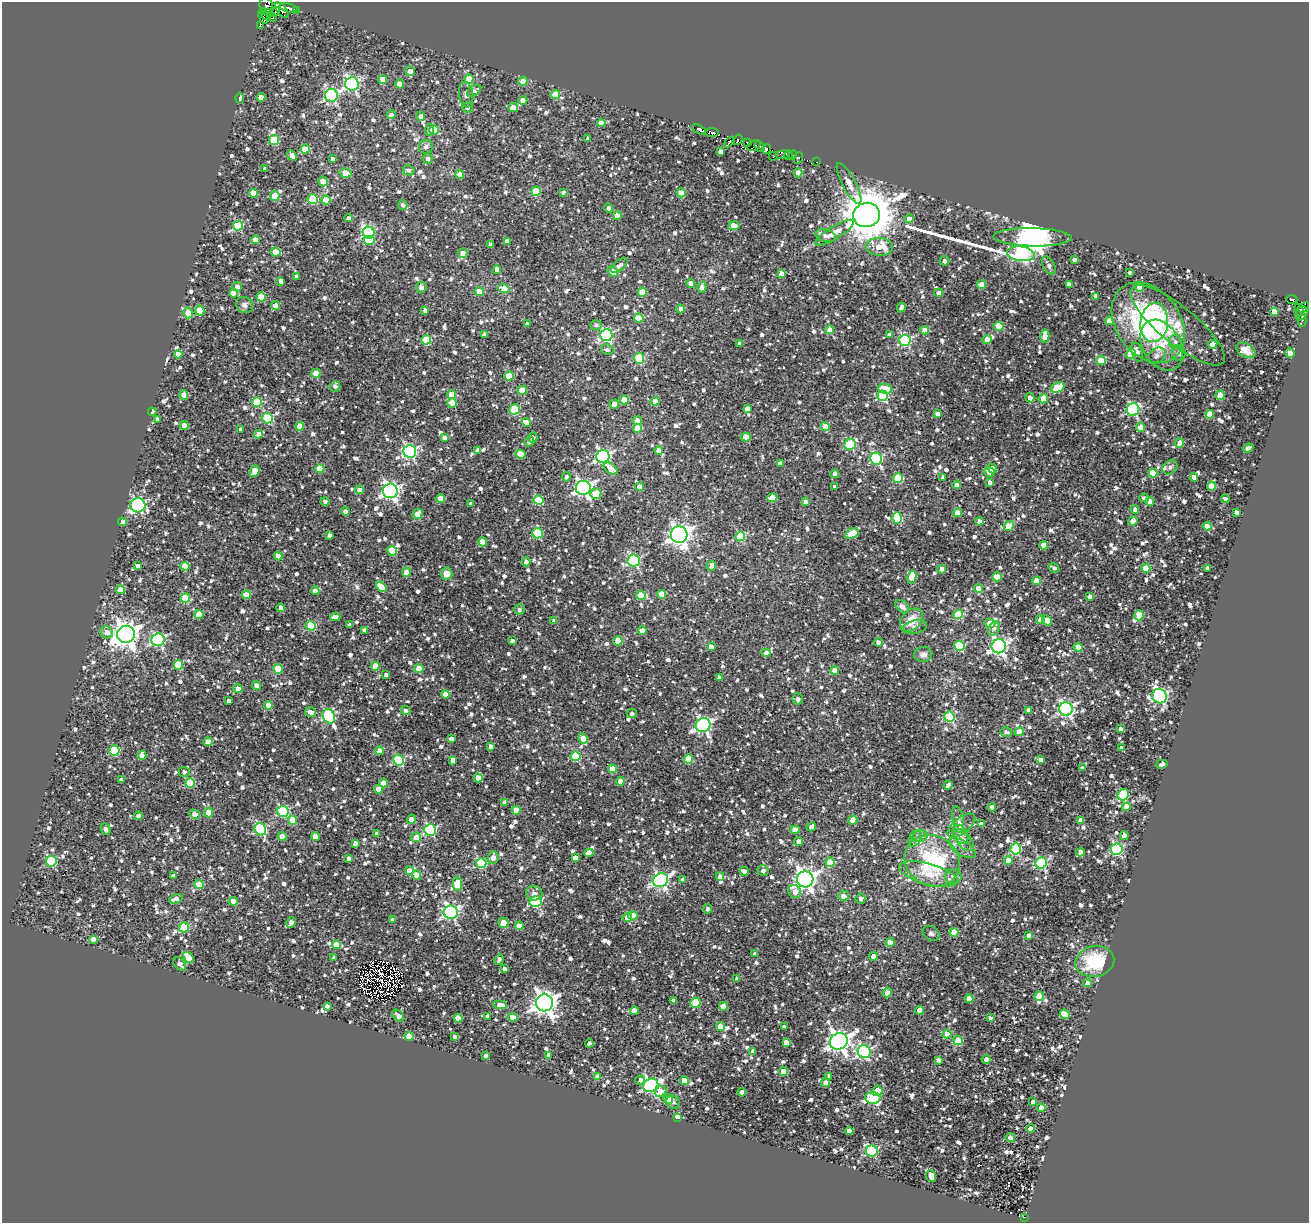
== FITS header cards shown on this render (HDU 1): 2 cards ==
NAXIS1  =                 1307
NAXIS2  =                 1221

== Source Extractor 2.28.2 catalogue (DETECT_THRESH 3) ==
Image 1307 x 1221 px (HDU 1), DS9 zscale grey, 1 PNG px = 1 image px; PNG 1311 x 1225 px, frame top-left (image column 1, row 1221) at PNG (2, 2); each listed source drawn as its Kron ellipse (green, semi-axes under 4 px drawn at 4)
Background 0.907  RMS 0.71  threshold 2.12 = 3 sigma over >= 5 px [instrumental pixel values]
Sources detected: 1546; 6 with non-positive FLUX_AUTO (blend fragments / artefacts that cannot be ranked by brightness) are neither listed nor drawn; of the other 1540, the 500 brightest by FLUX_AUTO listed and drawn (1040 fainter detections omitted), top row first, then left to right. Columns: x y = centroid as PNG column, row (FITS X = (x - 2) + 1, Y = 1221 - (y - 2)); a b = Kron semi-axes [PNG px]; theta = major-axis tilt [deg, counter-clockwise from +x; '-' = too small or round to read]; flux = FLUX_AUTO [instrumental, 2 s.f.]
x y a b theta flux
266 6 8 6 -73 1200
289 8 9 4 -13 2800
282 10 9 4 -51 2500
264 11 4 2 - 660
297 11 3 2 - 340
275 12 5 3 - 300
267 14 6 5 - 870
263 16 7 3 -68 170
273 17 4 2 - 160
260 25 4 2 - 380
410 71 5 5 - 240
469 79 4 4 - 840
383 80 4 4 - 520
523 81 4 4 - 800
352 84 7 6 - 11000
400 84 4 4 - 630
474 91 8 5 34 210
331 95 6 6 - 6900
466 95 13 7 -83 250
555 95 4 4 - 1400
261 97 4 4 - 520
240 98 5 3 - 170
523 100 4 4 - 510
467 107 5 5 - 190
513 107 5 4 - 540
391 115 4 4 - 210
421 116 5 4 - 430
601 123 4 4 - 430
699 129 8 3 -29 1000
429 130 6 4 78 270
434 130 5 4 - 860
712 133 6 4 -7 2700
588 139 4 4 - 230
274 140 5 5 - 2200
737 140 6 3 52 380
729 142 6 3 43 910
747 142 3 3 - 620
754 145 7 4 31 920
426 147 7 6 - 150
760 147 6 3 -49 250
305 149 4 4 - 890
766 149 5 3 - 400
721 152 4 4 - 240
292 155 6 4 -51 590
783 155 7 4 8 270
788 155 5 2 - 190
792 155 5 3 - 230
774 156 5 3 - 220
798 158 6 3 65 460
332 159 4 4 - 250
428 159 5 5 - 150
817 162 3 2 - 150
265 169 4 3 - 140
409 170 6 5 - 150
346 173 6 4 -12 840
798 173 4 4 - 620
460 175 4 4 - 420
323 181 5 4 - 830
849 183 23 7 -62 380
536 191 5 4 - 1700
563 192 4 3 - 150
253 193 4 4 - 830
681 193 4 4 - 630
275 196 5 4 - 1000
313 199 5 5 - 2300
326 200 4 4 - 1000
403 205 5 4 - 140
609 208 5 4 - 170
617 215 4 4 - 490
866 215 13 12 - 220000
349 218 4 4 - 150
909 219 4 4 - 450
238 226 5 5 - 2300
734 226 5 4 - 720
369 233 6 5 - 6300
834 233 22 6 32 390
826 236 10 6 -16 170
1032 237 39 9 -1 86000
255 240 4 4 - 600
369 240 6 5 - 1100
507 241 4 4 - 340
490 244 4 4 - 130
880 247 13 9 -5 1000
276 252 5 4 - 760
463 253 5 4 - 450
1021 254 14 7 -7 9000
1074 260 4 4 - 170
945 261 5 4 - 190
619 265 10 5 39 180
1049 265 10 5 -61 200
497 270 4 4 - 440
613 271 6 4 -47 530
781 273 4 4 - 400
1130 273 4 3 - 140
297 277 3 3 - 160
281 281 4 4 - 210
691 283 4 4 - 340
981 284 5 4 - 410
1069 284 4 3 - 170
237 287 5 5 - 220
421 287 5 5 - 310
702 287 5 4 - 210
1140 287 5 4 - 520
504 288 6 4 -17 960
479 292 4 4 - 680
642 292 4 4 - 1300
233 293 4 4 - 550
939 293 4 4 - 250
1096 296 4 3 - 220
261 297 4 4 - 1100
1292 299 5 3 - 510
244 305 9 8 - 210
276 306 4 4 - 540
901 307 5 4 - 160
1303 307 6 3 36 150
681 309 4 4 - 410
425 310 4 4 - 170
1299 310 6 3 -68 860
200 311 5 4 - 1200
1274 311 4 4 - 1000
188 313 5 5 - 880
1301 313 7 5 67 1000
639 318 5 4 - 1400
1109 321 4 4 - 830
1302 321 6 4 -88 140
1148 323 44 32 -54 8000
1154 323 19 14 84 3000
527 324 3 3 - 140
596 325 6 5 - 150
1178 325 59 18 -39 1700
999 326 5 4 - 1000
830 330 4 4 - 800
925 330 4 4 - 510
484 334 4 4 - 220
889 334 4 4 - 160
606 335 6 6 - 7700
1045 336 6 4 -87 1100
426 340 5 5 - 2200
905 340 5 5 - 5400
987 340 4 4 - 960
1175 342 7 6 - 170
740 343 4 3 - 190
1213 344 5 4 - 310
1162 345 27 19 -61 2900
607 350 6 5 - 140
1246 350 10 7 -29 500
1137 352 10 5 -74 210
1179 353 8 6 89 180
1290 353 5 4 - 680
178 354 4 4 - 600
1131 354 5 4 - 1300
1157 356 10 7 36 210
639 358 5 5 - 3100
1101 361 5 4 - 1400
316 373 4 4 - 840
509 376 4 4 - 1500
335 387 5 5 - 150
1057 387 7 5 24 1900
885 389 7 5 -10 1600
522 390 5 4 - 990
184 395 5 4 - 440
452 395 4 4 - 1200
1220 395 4 4 - 880
883 396 5 5 - 3400
1030 398 5 4 - 270
1043 399 5 4 - 820
624 400 4 4 - 870
655 401 4 4 - 650
257 402 5 4 - 1800
452 403 5 4 - 630
614 404 4 4 - 780
514 409 5 5 - 2300
747 409 4 4 - 190
1133 410 6 6 - 6100
152 412 4 3 - 180
938 414 4 4 - 310
1210 414 4 4 - 850
268 418 5 5 - 3200
157 419 3 3 - 140
637 421 4 4 - 680
526 423 4 4 - 750
184 425 4 4 - 380
300 426 4 4 - 750
825 426 4 4 - 1200
1141 427 4 4 - 620
637 428 4 4 - 830
241 429 4 4 - 200
259 434 4 4 - 370
746 437 5 4 - 730
444 438 4 4 - 180
533 438 5 5 - 170
529 442 5 4 - 160
1180 443 4 4 - 890
850 444 6 5 - 3900
1248 448 5 4 - 140
478 450 4 4 - 250
659 450 4 4 - 450
410 451 6 6 - 8900
520 454 5 4 - 860
603 456 7 6 - 9600
876 459 6 5 - 6000
780 464 4 4 - 340
1170 467 8 6 38 160
992 468 5 3 - 250
320 469 4 4 - 930
611 469 8 5 -36 430
255 471 6 4 66 820
989 472 5 5 - 850
1153 473 4 4 - 980
835 474 4 4 - 220
566 477 5 4 - 170
943 477 4 3 - 200
1194 477 4 4 - 370
898 478 5 5 - 2400
990 483 4 4 - 180
957 485 4 4 - 230
835 486 4 3 - 200
1211 486 4 4 - 880
639 487 4 4 - 440
583 488 7 7 - 15000
359 490 4 4 - 300
390 491 7 7 - 14000
596 494 5 5 - 1800
441 498 4 4 - 830
772 498 5 4 - 900
1144 498 4 3 - 170
1225 499 4 3 - 170
538 500 5 4 - 1900
325 501 5 4 - 150
805 501 4 4 - 240
1150 501 4 4 - 350
471 504 4 3 - 170
138 505 7 7 - 8100
1135 509 4 4 - 170
345 511 4 4 - 200
1236 512 4 4 - 170
957 513 4 4 - 800
417 514 5 4 - 550
897 518 6 5 - 2200
979 521 4 4 - 320
1133 521 4 4 - 240
122 522 4 4 - 220
1009 526 5 4 - 1200
1207 526 4 4 - 670
537 533 5 5 - 2100
852 534 7 4 29 1600
329 535 4 3 - 140
679 535 8 8 - 30000
740 536 5 4 - 2500
483 542 4 4 - 700
1044 545 4 4 - 800
392 551 5 4 - 1300
278 556 4 4 - 570
634 560 6 6 - 5600
526 562 4 4 - 240
138 566 4 4 - 170
185 566 4 4 - 1200
711 566 5 4 - 250
1054 568 5 3 - 140
1146 568 4 4 - 1300
1207 568 4 3 - 200
942 569 4 4 - 340
406 572 4 4 - 440
446 574 6 6 - 380
912 577 6 4 82 970
997 577 5 4 - 1000
1036 581 4 4 - 960
381 587 6 4 -44 850
978 588 4 4 - 870
121 590 4 4 - 950
315 591 4 4 - 290
662 594 4 4 - 980
246 595 4 4 - 900
641 595 5 4 - 1000
1090 596 4 4 - 200
185 598 5 4 - 1800
902 607 8 5 -39 230
281 608 4 4 - 180
519 610 5 5 - 140
199 615 4 4 - 830
958 615 5 4 - 2400
1139 615 5 4 - 1100
335 617 5 4 - 370
1040 619 4 4 - 450
912 620 13 9 47 830
1047 620 5 4 - 760
554 621 4 4 - 240
990 623 5 4 - 860
349 625 4 3 - 170
311 626 5 5 - 2300
915 627 12 6 15 280
994 628 8 5 65 150
365 630 4 4 - 250
642 631 4 4 - 520
107 632 6 6 - 330
126 634 9 8 - 51000
158 640 6 6 - 7600
512 641 4 3 - 150
618 641 4 4 - 1000
878 642 4 4 - 220
959 646 5 5 - 2800
999 646 7 7 - 15000
711 647 4 4 - 410
1078 647 4 4 - 740
766 653 4 4 - 290
923 654 9 7 13 230
178 665 5 4 - 1700
375 666 4 4 - 760
419 668 4 4 - 1000
278 669 5 4 - 1300
835 670 4 4 - 750
386 675 4 3 - 170
719 678 4 3 - 160
256 685 5 4 - 300
238 689 4 4 - 310
446 694 4 4 - 660
1159 696 8 7 - 8700
798 699 5 5 - 170
229 701 4 3 - 170
268 705 4 4 - 580
1066 709 7 6 - 12000
1029 710 4 4 - 300
406 711 5 4 - 210
311 712 5 4 - 280
632 714 5 4 - 150
329 716 7 6 - 5500
949 717 5 5 - 2900
703 725 7 7 - 12000
1120 729 4 3 - 140
1006 732 6 5 - 160
1019 732 4 4 - 880
583 738 5 4 - 860
451 739 4 3 - 210
208 742 4 4 - 620
490 746 4 4 - 210
1122 748 4 3 - 180
114 750 5 5 - 2400
380 751 4 4 - 760
142 755 4 4 - 650
575 756 5 5 - 2600
688 759 4 4 - 1700
398 760 5 5 - 3600
453 760 4 4 - 480
1041 760 4 3 - 210
1162 764 6 4 14 140
1082 768 4 4 - 160
612 769 4 4 - 860
184 772 5 5 - 130
478 778 4 4 - 800
121 780 4 4 - 170
620 781 4 4 - 460
190 783 5 4 - 1900
383 783 4 4 - 610
948 785 5 4 - 170
378 789 4 4 - 630
1123 795 6 5 - 2800
504 802 4 4 - 300
992 807 4 4 - 400
1126 807 4 4 - 850
516 810 4 4 - 720
283 811 5 5 - 4700
209 813 5 4 - 840
195 814 6 4 -32 510
138 816 4 4 - 170
411 819 5 4 - 380
958 819 14 5 -80 210
293 820 4 4 - 1000
853 820 4 4 - 900
1081 820 4 4 - 490
981 824 4 4 - 280
961 826 16 8 38 430
811 827 5 4 - 240
106 829 6 4 -65 190
260 829 6 5 - 5500
430 830 6 5 - 5400
795 830 4 4 - 790
377 834 4 4 - 190
960 834 10 7 -62 260
1124 835 4 4 - 270
282 836 4 4 - 660
920 836 8 5 15 170
316 837 4 4 - 860
416 837 5 4 - 800
915 838 8 6 61 160
964 840 13 7 -52 280
799 841 4 4 - 260
355 843 4 4 - 220
962 848 15 7 -32 330
1016 849 5 5 - 3200
1117 849 6 6 - 6500
1081 852 4 4 - 340
589 853 5 4 - 440
493 857 6 5 - 340
349 858 4 4 - 180
575 858 4 4 - 250
1008 860 4 4 - 820
51 861 5 5 - 3500
932 861 28 25 -29 4600
830 862 4 4 - 1200
481 863 5 5 - 3600
1041 863 6 5 - 5600
409 871 4 4 - 490
744 871 4 4 - 210
763 871 5 5 - 220
929 874 30 10 -15 1100
416 875 4 4 - 850
173 876 4 4 - 150
720 876 4 4 - 190
953 877 8 7 - 230
683 879 4 4 - 240
805 879 8 8 - 28000
660 880 8 6 27 11000
457 884 7 5 -90 1400
199 885 4 4 - 1400
795 892 7 6 - 480
534 893 8 7 - 210
843 896 5 5 - 320
176 899 7 4 19 240
861 899 5 5 - 150
233 901 4 4 - 650
536 902 6 5 - 4600
707 909 4 4 - 160
451 912 7 6 - 10000
633 916 4 4 - 620
627 918 4 4 - 680
393 919 4 3 - 190
291 922 5 4 - 250
503 923 5 5 - 760
519 926 4 4 - 690
184 927 5 5 - 2000
954 932 4 4 - 1000
931 933 9 7 -35 130
1029 935 4 3 - 160
93 939 4 4 - 260
890 942 4 4 - 670
336 945 4 4 - 970
755 954 4 3 - 190
873 956 4 4 - 370
188 957 6 4 -49 970
334 957 3 3 - 140
499 960 6 3 67 140
1095 962 19 15 13 2600
180 964 7 5 -46 280
505 969 4 3 - 180
737 979 4 4 - 140
1087 983 4 4 - 300
887 993 5 4 - 420
1039 996 5 4 - 970
969 999 4 4 - 800
674 1000 4 4 - 250
544 1003 8 8 - 39000
696 1003 5 4 - 1900
500 1005 7 4 -4 350
327 1006 4 3 - 160
723 1006 4 4 - 640
920 1010 4 4 - 580
634 1011 4 4 - 670
1065 1014 5 4 - 730
398 1016 7 4 -46 250
488 1016 4 4 - 260
513 1017 5 4 - 450
458 1018 4 4 - 810
991 1018 4 3 - 170
721 1026 4 4 - 790
784 1027 4 3 - 140
947 1034 4 4 - 880
409 1036 4 4 - 1500
455 1037 4 3 - 140
839 1041 9 8 - 32000
958 1041 5 4 - 1500
786 1042 4 4 - 340
589 1043 4 3 - 200
753 1051 4 4 - 170
864 1052 7 6 - 7600
549 1055 4 4 - 250
486 1056 3 3 - 140
986 1059 4 4 - 490
938 1060 4 4 - 190
784 1071 4 4 - 890
829 1076 4 3 - 140
598 1077 4 4 - 530
640 1080 5 4 - 180
685 1081 4 4 - 780
825 1082 4 4 - 260
651 1085 8 6 24 11000
661 1091 6 5 - 890
877 1091 5 5 - 830
742 1092 4 4 - 460
873 1098 7 6 - 4200
668 1099 5 4 - 600
1033 1101 4 3 - 160
673 1102 7 6 - 140
1041 1108 4 4 - 830
677 1117 4 4 - 960
1031 1129 4 4 - 420
849 1131 4 4 - 230
1010 1137 5 4 - 200
872 1151 6 5 - 5400
931 1176 6 5 - 210
1024 1217 4 2 - 900
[1040 fainter detections neither listed nor drawn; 6 non-positive-flux detections neither listed nor drawn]